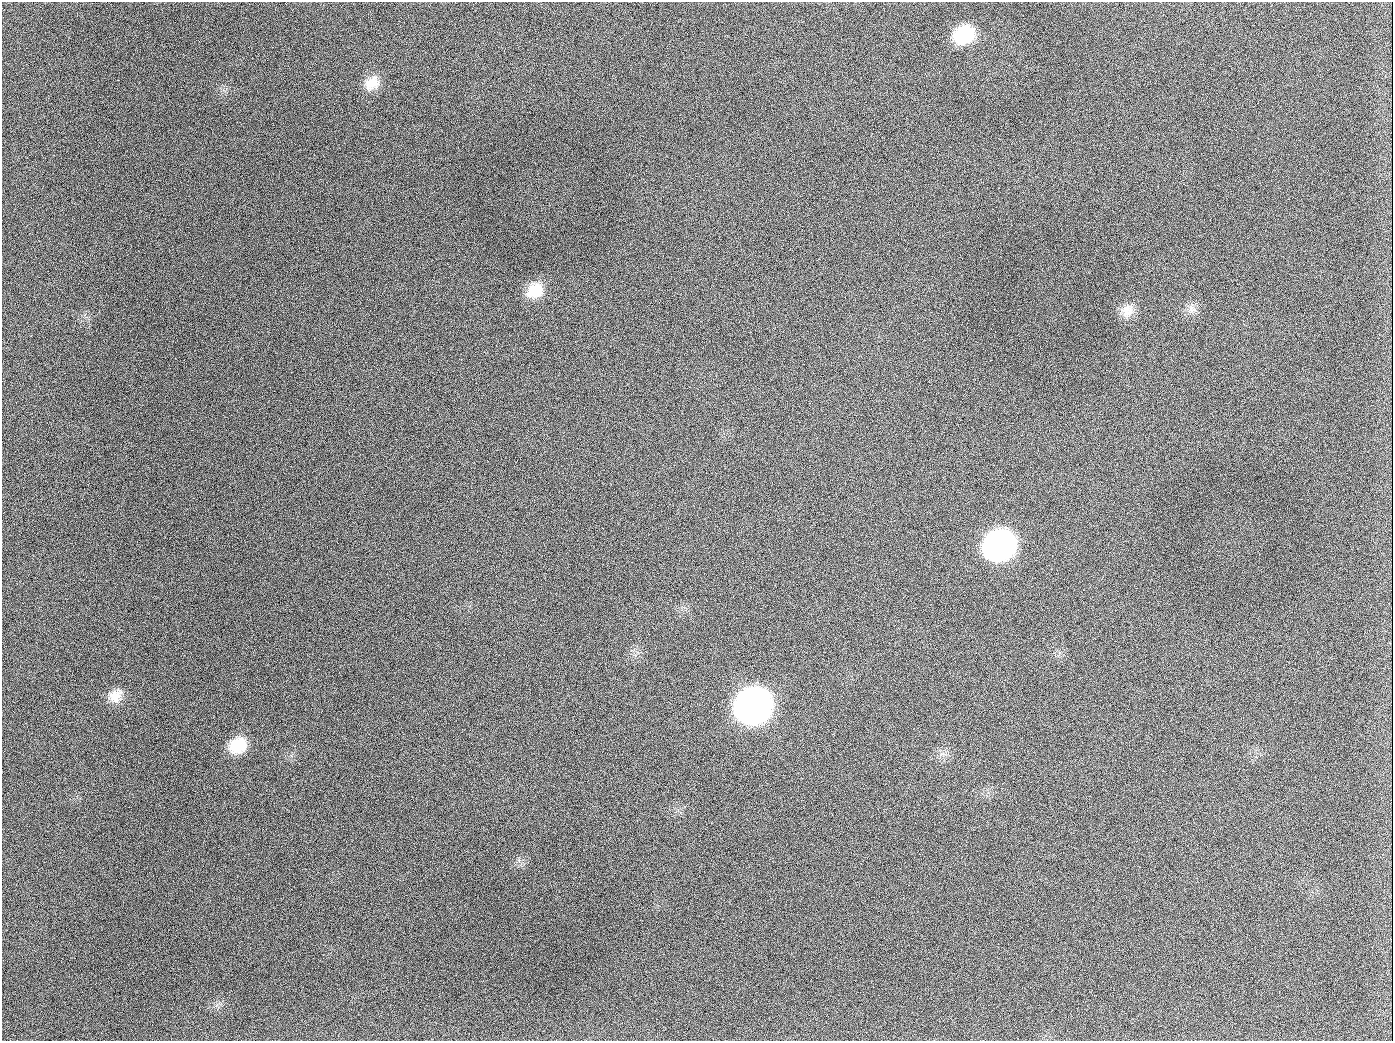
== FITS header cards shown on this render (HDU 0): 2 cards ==
NAXIS1  =                 1391
NAXIS2  =                 1039

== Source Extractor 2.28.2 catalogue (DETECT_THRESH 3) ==
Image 1391 x 1039 px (HDU 0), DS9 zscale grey, 1 PNG px = 1 image px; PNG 1395 x 1043 px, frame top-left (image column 1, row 1039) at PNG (2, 2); no overlay
Background 1740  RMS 75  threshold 226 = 3 sigma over >= 5 px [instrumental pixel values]
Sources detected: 12; all 12 listed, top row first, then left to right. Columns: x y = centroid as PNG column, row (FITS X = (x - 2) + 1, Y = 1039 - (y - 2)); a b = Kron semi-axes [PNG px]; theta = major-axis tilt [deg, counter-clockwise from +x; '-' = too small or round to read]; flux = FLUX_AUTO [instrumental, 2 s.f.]
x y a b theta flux
964 34 22 17 23 2.6e+05
372 83 22 16 37 8.3e+04
189 126 2 2 - 6.1e+03
535 290 22 18 35 1.2e+05
1191 309 15 6 83 3.0e+04
1127 311 19 16 77 6.4e+04
654 407 3 2 - 4.0e+03
999 545 22 19 33 2.0e+06
115 696 19 15 47 6.9e+04
753 705 22 20 36 4.6e+06
238 745 20 16 34 1.5e+05
944 1026 3 2 - 4.1e+03